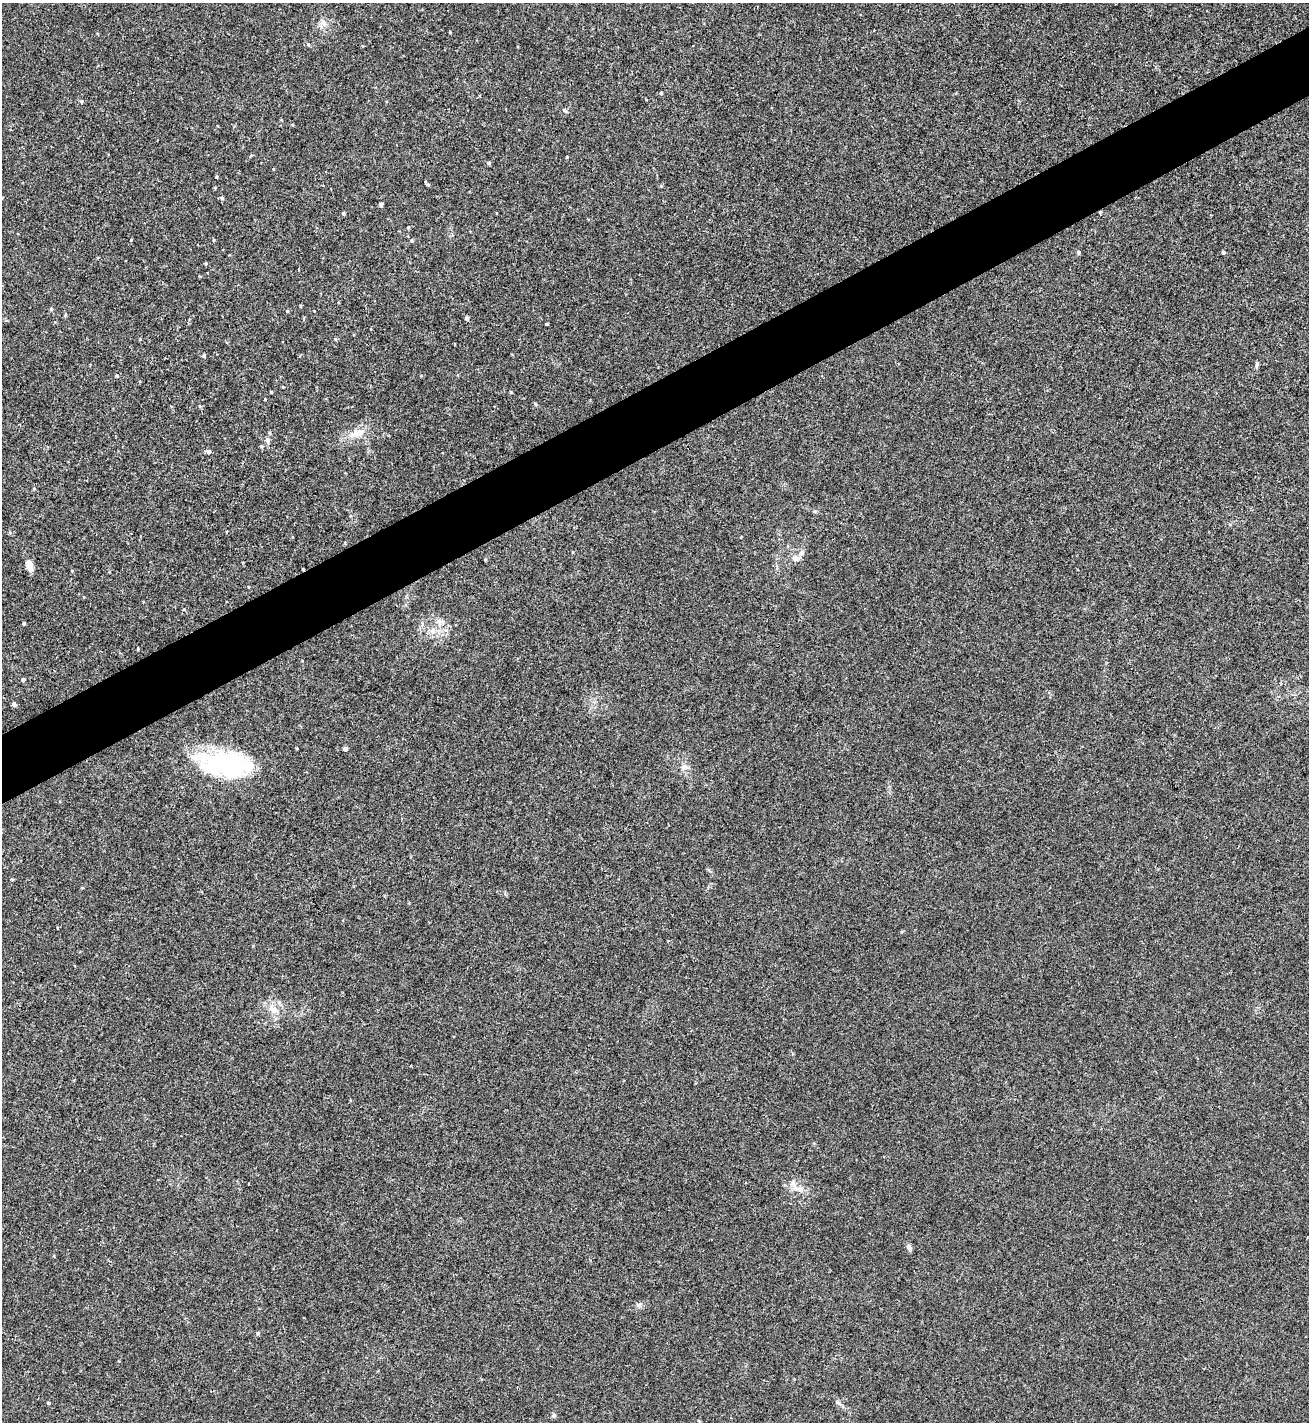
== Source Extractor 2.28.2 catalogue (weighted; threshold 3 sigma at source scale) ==
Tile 10 of 4 x 4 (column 2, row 3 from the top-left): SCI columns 1462-2768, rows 1423-2842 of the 5671 x 5681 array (HDU 1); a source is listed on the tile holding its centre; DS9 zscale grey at full resolution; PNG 1311 x 1424 px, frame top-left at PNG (2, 3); no overlay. Shown black and unused: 5% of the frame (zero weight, under 3 of 4 exposures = <1% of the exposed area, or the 3 px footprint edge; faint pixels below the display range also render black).
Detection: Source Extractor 2.28.2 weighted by HDU 2 'WHT'; one run over the whole footprint, this tile lists its part. Background 0.0189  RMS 0.005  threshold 0.0226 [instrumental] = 3 sigma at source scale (4.5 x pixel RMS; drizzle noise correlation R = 1.50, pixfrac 1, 0.05/0.05 arcsec/px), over >= 5 px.
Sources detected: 50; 1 inside a brighter object's white glare — not listed; the other 49 listed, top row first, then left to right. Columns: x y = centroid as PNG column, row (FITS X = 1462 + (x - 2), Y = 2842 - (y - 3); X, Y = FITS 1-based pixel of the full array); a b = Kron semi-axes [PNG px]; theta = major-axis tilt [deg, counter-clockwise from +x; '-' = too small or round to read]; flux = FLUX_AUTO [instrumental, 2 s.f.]
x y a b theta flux
323 23 9 8 - 2.3
661 93 4 3 - 0.52
81 101 5 4 - 0.69
564 110 6 4 -19 0.89
567 157 3 3 - 0.42
489 163 4 4 - 0.92
217 177 4 3 - 0.46
428 185 5 3 - 0.61
222 198 5 4 - 0.78
381 205 4 4 - 1.1
1100 212 4 3 - 0.49
343 213 4 4 - 0.74
412 241 5 3 - 0.49
1079 252 4 4 - 0.84
1223 252 4 4 - 0.68
206 264 4 3 - 0.6
51 309 4 4 - 0.69
287 311 4 4 - 0.41
467 318 4 4 - 1.4
546 324 3 2 - 0.51
204 355 4 4 - 0.74
1257 364 7 5 76 0.88
117 375 4 4 - 0.52
283 387 3 2 - 0.41
271 392 3 3 - 0.46
511 392 5 3 - 0.43
357 433 14 8 -20 3.9
268 440 7 6 - 1.4
208 451 5 5 - 1.4
815 511 5 3 - 0.55
801 553 7 5 45 1.3
795 558 9 4 -82 1.2
29 567 13 7 -55 2.7
303 569 3 2 - 0.41
24 623 3 3 - 0.62
432 631 7 4 72 1.2
138 648 4 3 - 0.42
23 679 4 4 - 0.87
14 704 4 4 - 1.9
345 749 4 4 - 1.4
226 764 64 27 -13 55
684 767 8 6 21 1.5
273 1009 11 9 -13 3.4
800 1189 10 8 -41 3
909 1247 9 5 -66 1.5
258 1333 4 4 - 0.67
838 1402 7 5 -52 1.1
49 1403 5 3 - 0.46
554 1415 6 5 - 0.88
Overlapping masked pixels (flux is a lower limit): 2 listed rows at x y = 1100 212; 303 569
Unlisted compact peaks at least as high as the median listed source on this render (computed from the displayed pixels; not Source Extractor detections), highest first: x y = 131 240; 265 399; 638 1305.